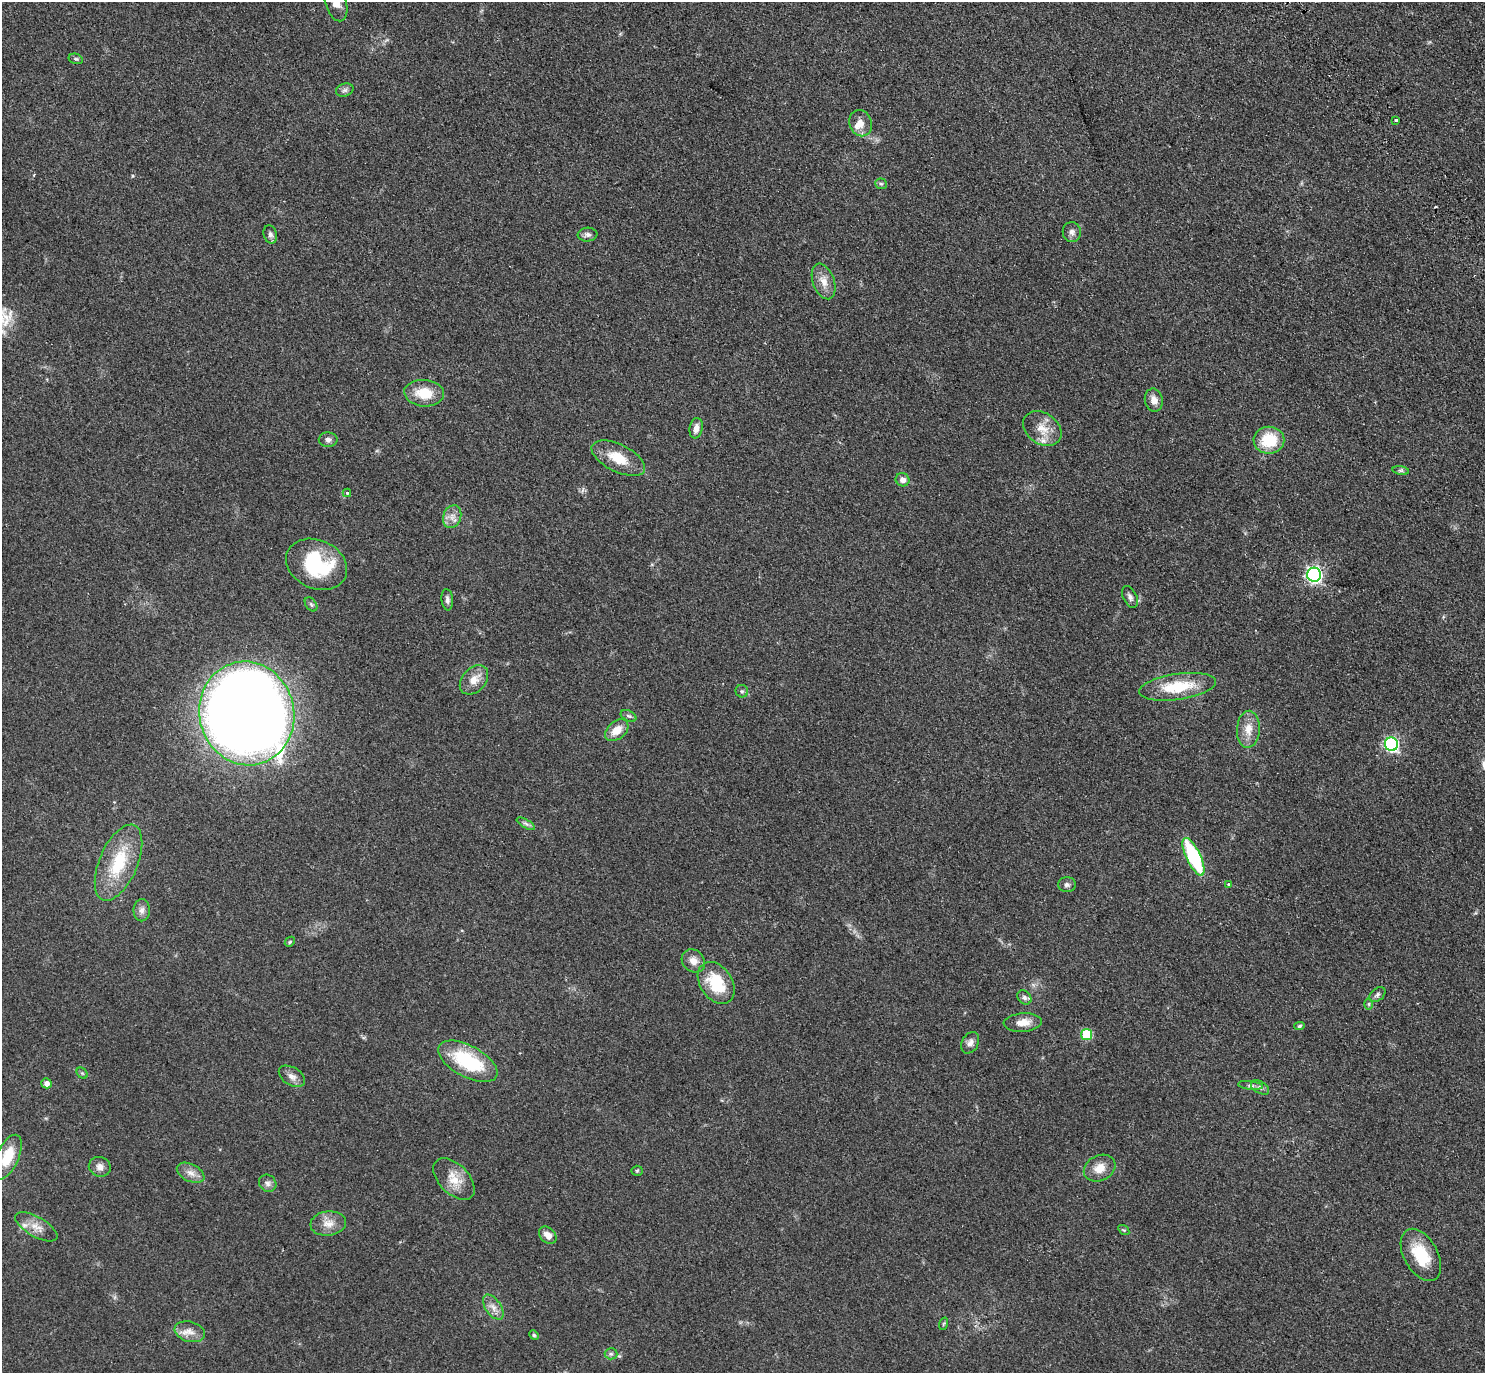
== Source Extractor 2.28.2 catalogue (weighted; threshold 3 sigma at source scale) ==
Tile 10 of 4 x 4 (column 2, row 3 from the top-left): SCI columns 1675-3157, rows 1835-3205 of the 6273 x 6269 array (HDU 1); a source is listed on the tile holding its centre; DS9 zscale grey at full resolution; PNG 1487 x 1375 px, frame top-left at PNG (2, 2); each listed source drawn as its Kron ellipse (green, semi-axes under 4 px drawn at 4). Shown black and unused: <1% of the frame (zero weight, under 2 of 3 exposures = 11% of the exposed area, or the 3 px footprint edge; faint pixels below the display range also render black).
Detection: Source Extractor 2.28.2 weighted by HDU 2 'WHT'; one run over the whole footprint, this tile lists its part. Background 0.0938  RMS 0.0086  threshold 0.0385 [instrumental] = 3 sigma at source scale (4.5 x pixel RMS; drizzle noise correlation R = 1.50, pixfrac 1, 0.05/0.05 arcsec/px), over >= 5 px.
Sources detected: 76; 1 cosmic-ray / hot-pixel residue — neither listed nor drawn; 2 inside a brighter listed object's ellipse — not listed separately; the other 73 listed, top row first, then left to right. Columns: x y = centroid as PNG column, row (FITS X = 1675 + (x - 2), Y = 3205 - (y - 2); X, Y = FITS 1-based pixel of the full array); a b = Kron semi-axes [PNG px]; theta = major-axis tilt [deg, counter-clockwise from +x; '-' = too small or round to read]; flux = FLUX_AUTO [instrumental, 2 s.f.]
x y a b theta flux
336 2 20 10 -73 11
76 59 7 5 -15 1.3
345 90 9 6 16 2.5
1396 120 3 3 - 1.7
861 123 13 11 -69 7.5
881 184 6 5 - 1.4
1072 232 10 9 - 3.8
270 234 9 6 -73 2.7
588 235 10 7 4 2.9
824 281 18 10 -70 9.2
424 393 20 13 -4 20
1154 400 11 9 -78 6.7
696 428 10 6 80 5.7
1042 429 21 15 -36 14
328 440 9 7 -1 3
1269 440 15 13 1 28
618 458 29 13 -26 21
1401 470 8 4 -8 1.7
903 480 7 6 - 4.7
347 493 4 4 - 1.1
452 517 12 8 69 5.9
317 564 32 24 -25 60
1314 575 7 7 - 240
1130 597 12 6 -64 3.1
447 600 11 5 -84 2.7
311 604 8 5 -53 1.7
474 680 17 12 48 10
1178 687 39 13 8 34
742 691 6 6 - 1.9
247 713 52 47 -76 1500
628 716 8 5 -26 2
1248 729 18 11 87 11
617 730 13 9 40 11
1391 744 7 6 - 160
526 824 10 4 -30 2.2
1193 857 20 7 -65 82
118 863 40 19 67 41
1229 884 3 3 - 1.2
1067 885 9 7 0 2.6
142 910 11 8 90 4.2
290 942 6 4 47 1.1
693 961 12 10 -44 6.9
716 983 23 16 -56 33
1377 995 9 6 40 2.3
1024 997 8 6 -45 2.6
1369 1004 6 4 89 1.1
1023 1022 19 9 4 9
1299 1026 5 4 - 1.5
1086 1034 5 5 - 40
970 1043 11 8 62 4.1
468 1061 32 15 -28 57
82 1073 6 5 - 1.4
292 1076 14 9 -32 5.1
46 1083 5 5 - 4.4
1250 1085 12 4 -7 2.5
1260 1087 10 6 -30 2.8
7 1157 24 11 65 26
100 1167 11 9 -19 5.1
1100 1168 16 12 26 11
637 1171 5 5 - 1.2
191 1173 15 8 -26 6.4
454 1179 25 14 -45 15
268 1183 9 8 - 3.2
328 1223 18 12 7 9.4
36 1227 23 10 -30 9.9
1124 1230 6 4 -34 1
548 1235 10 7 -44 6.5
1421 1255 28 17 -60 31
493 1307 14 7 -56 6.1
943 1324 6 4 70 1.1
190 1332 15 10 -17 7.5
534 1335 5 4 - 1.1
611 1354 6 5 - 1.8
Isophote crosses this tile's border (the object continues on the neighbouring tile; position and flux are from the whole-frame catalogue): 2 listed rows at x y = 336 2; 7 1157